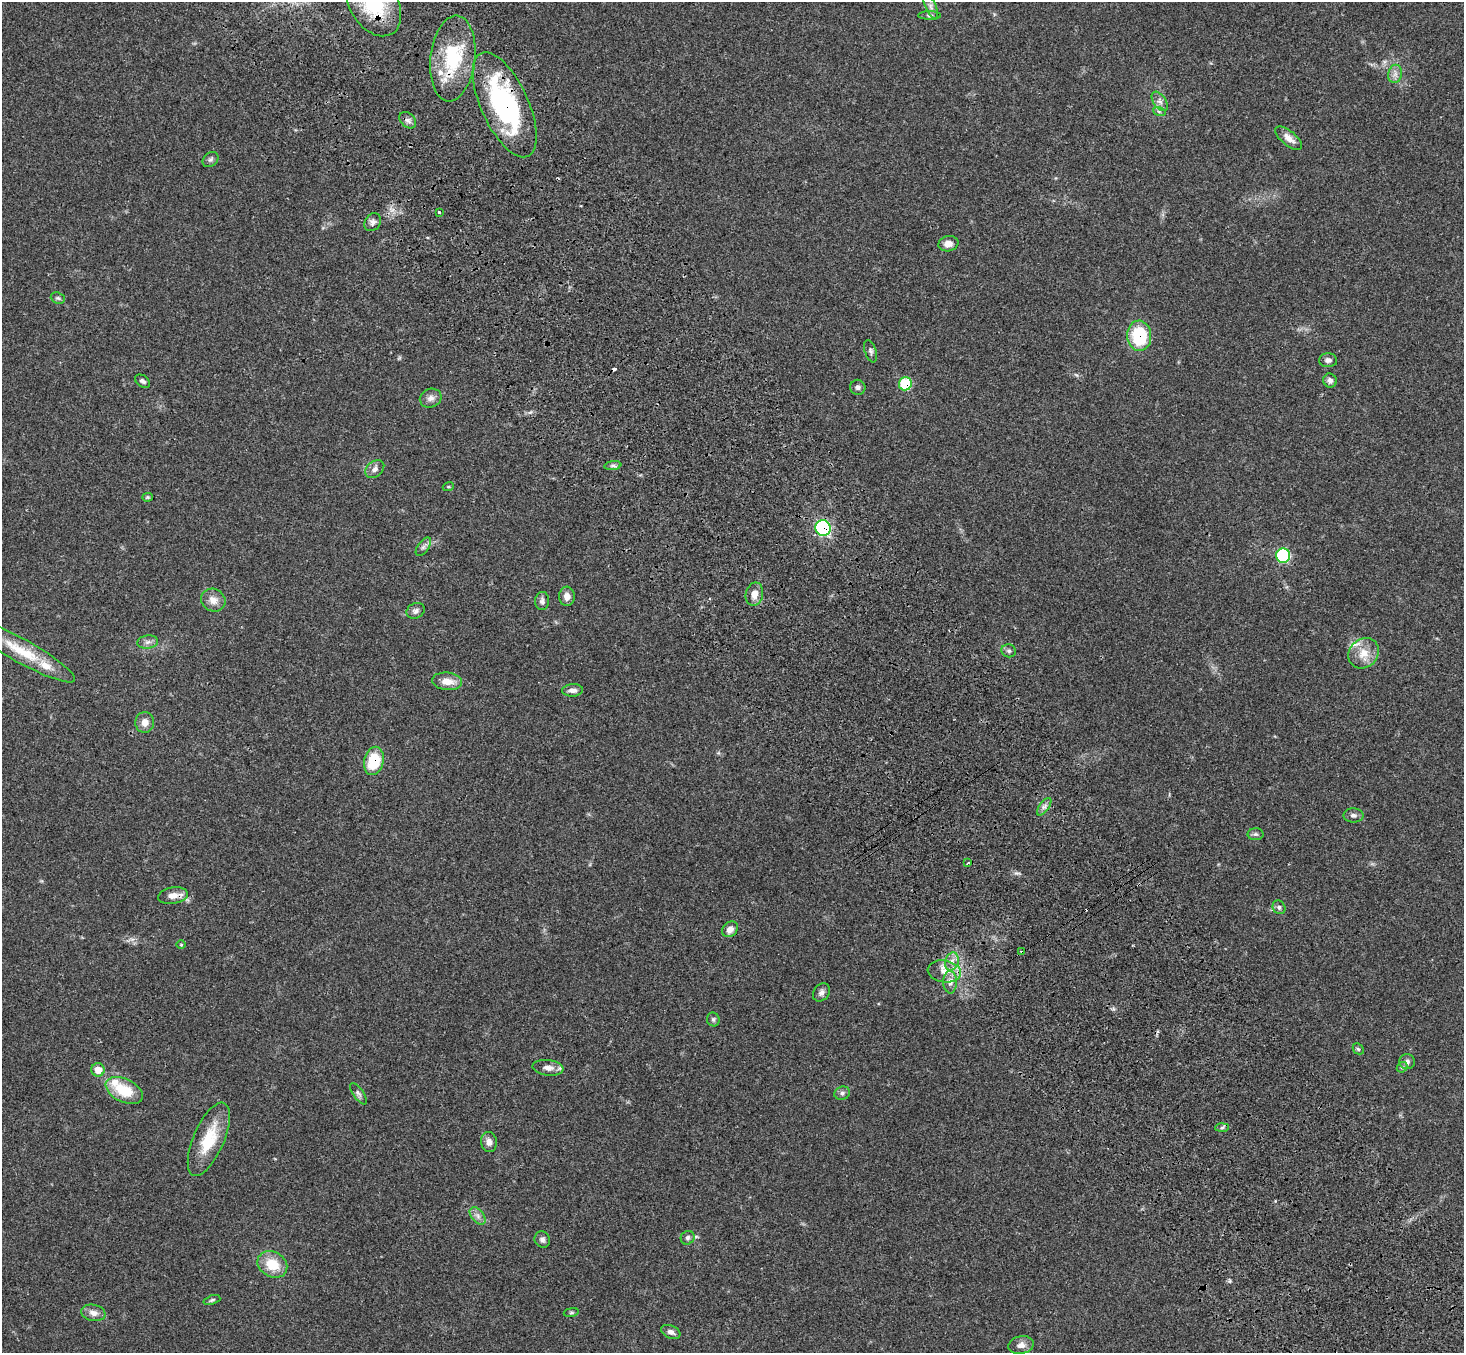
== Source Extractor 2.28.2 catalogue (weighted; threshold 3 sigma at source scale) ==
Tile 6 of 4 x 4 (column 2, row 2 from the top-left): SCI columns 1568-3029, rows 3078-4428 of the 6059 x 6016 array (HDU 1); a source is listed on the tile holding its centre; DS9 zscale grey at full resolution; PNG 1466 x 1355 px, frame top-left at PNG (2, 2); each listed source drawn as its Kron ellipse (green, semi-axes under 4 px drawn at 4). Shown black and unused: <1% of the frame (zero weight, under 3 of 4 exposures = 6% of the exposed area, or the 3 px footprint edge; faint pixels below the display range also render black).
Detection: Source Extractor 2.28.2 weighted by HDU 2 'WHT'; one run over the whole footprint, this tile lists its part. Background 0.0503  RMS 0.0054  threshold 0.0244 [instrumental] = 3 sigma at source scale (4.5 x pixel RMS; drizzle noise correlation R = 1.50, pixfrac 1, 0.05/0.05 arcsec/px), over >= 5 px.
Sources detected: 83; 2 cosmic-ray / hot-pixel residue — neither listed nor drawn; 4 inside a brighter listed object's ellipse — not listed separately; the other 77 listed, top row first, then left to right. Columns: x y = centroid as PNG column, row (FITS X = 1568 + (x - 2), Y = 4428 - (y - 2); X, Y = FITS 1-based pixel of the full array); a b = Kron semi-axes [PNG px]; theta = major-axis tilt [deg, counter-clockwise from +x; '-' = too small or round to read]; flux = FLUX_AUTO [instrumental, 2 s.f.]
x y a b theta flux
373 3 36 24 -58 39
931 7 13 5 -65 2.3
929 15 11 4 0 1.2
453 58 43 22 84 35
1395 74 9 7 78 2.3
1160 101 11 6 -54 2.3
505 105 57 23 -65 85
1159 111 6 4 -19 0.84
408 120 9 7 -44 1.9
1289 138 16 7 -40 4.3
210 160 9 6 43 1.4
439 212 3 3 - 1.5
373 222 9 7 58 2.1
948 244 10 7 10 4.2
58 298 7 5 -20 1
1139 336 15 12 -86 28
871 351 11 5 -71 1.5
1328 360 9 7 0 2.1
1330 380 7 6 - 2
143 381 8 5 -33 1.4
905 384 6 6 - 26
858 387 7 7 - 1.6
431 398 11 9 20 2.7
613 466 8 4 8 1.2
375 469 10 7 40 2.4
448 487 5 3 - 0.62
147 497 5 4 - 0.71
823 528 8 7 - 77
423 547 10 5 54 1.7
1283 556 7 7 - 45
754 594 12 8 78 4.4
567 596 9 8 - 3.2
213 600 12 11 - 4.6
542 601 9 7 84 1.8
415 611 9 7 25 1.8
148 642 10 6 8 2.1
22 651 61 12 -29 18
1009 651 7 6 - 1.3
1364 653 16 14 45 8
447 681 15 9 -6 5.7
573 690 10 6 2 2.3
145 722 10 9 - 3.8
374 761 14 9 77 19
1044 807 10 5 54 1.8
1353 815 10 7 -1 1.8
1255 834 8 6 0 1.2
968 863 3 2 - 0.95
173 896 15 8 10 4.5
1279 907 7 6 - 1.3
730 929 9 7 43 3.1
181 945 5 3 - 0.46
1022 952 3 3 - 1.4
952 961 9 6 75 2.9
944 971 16 11 -8 6.9
950 982 11 7 -89 2.9
821 992 10 7 52 2.1
713 1019 7 6 - 1.2
1358 1049 6 5 - 0.8
1407 1062 8 7 - 1.9
1402 1067 6 4 41 0.78
548 1068 15 8 -7 3.8
98 1070 6 6 - 5.6
124 1090 20 11 -26 16
842 1093 8 6 15 1.6
358 1094 12 5 -55 1.6
1222 1128 7 4 3 1
209 1139 39 15 67 19
489 1142 10 8 -82 2.9
478 1216 10 6 -50 2.3
688 1238 7 6 - 1.5
542 1240 8 7 - 1.6
272 1264 15 12 -30 13
212 1300 9 4 19 0.94
571 1312 7 4 8 0.69
93 1313 12 8 -10 3.5
671 1332 10 6 -24 2.3
1021 1345 13 8 10 3.6
Overlapping masked pixels (flux is a lower limit): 9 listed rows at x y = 373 3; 453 58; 505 105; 1139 336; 905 384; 823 528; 374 761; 173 896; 1022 952
Isophote crosses this tile's border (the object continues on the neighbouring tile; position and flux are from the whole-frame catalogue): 1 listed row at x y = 373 3